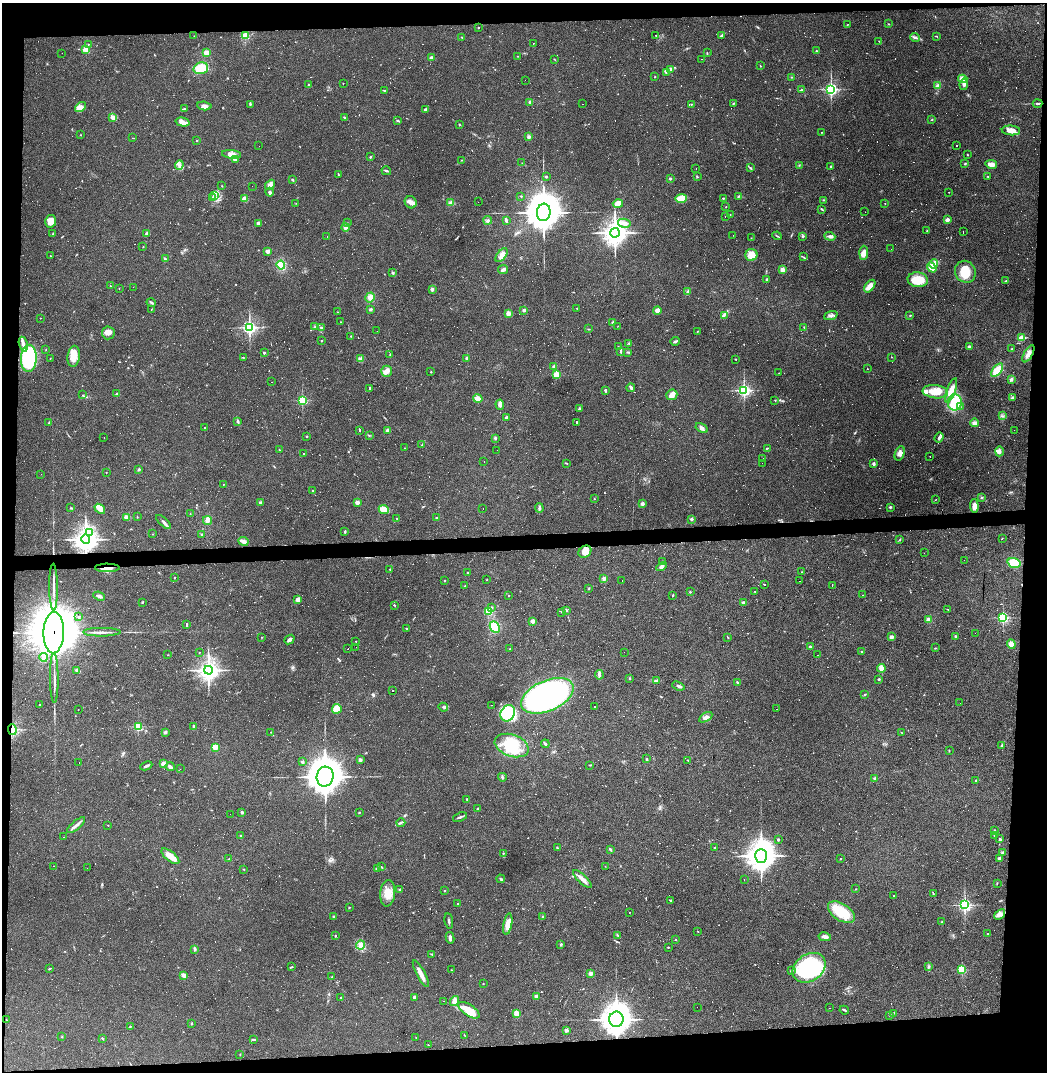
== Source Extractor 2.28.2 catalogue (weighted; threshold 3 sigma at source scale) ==
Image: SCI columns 33-4212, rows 1-4278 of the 4242 x 4278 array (HDU 1 of 3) = the unmasked area's bounding box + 8 px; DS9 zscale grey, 4 x 4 block average (1 PNG px = mean of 4 x 4 image px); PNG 1049 x 1074 px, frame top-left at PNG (2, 3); each listed source drawn as its Kron ellipse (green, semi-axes under 4 px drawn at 4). Shown black and unused: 9% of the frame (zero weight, under 3 of 4 exposures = <1% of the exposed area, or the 3 px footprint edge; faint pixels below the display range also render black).
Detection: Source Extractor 2.28.2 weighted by HDU 2 'WHT'. Background 0.0416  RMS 0.005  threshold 0.0224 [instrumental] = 3 sigma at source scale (4.5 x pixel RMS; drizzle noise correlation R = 1.50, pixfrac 1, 0.05/0.05 arcsec/px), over >= 5 px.
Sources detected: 1209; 29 too faint to see at this stretch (4 x 4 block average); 2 inside a brighter object's white glare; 434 cosmic-ray / hot-pixel residue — neither listed nor drawn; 11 coinciding with a brighter row at this scale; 27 inside a brighter listed object's ellipse — not listed separately; of the other 706, all 500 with FLUX_AUTO >= 0.977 (the completeness limit of this list) listed and drawn (206 fainter detections not listed), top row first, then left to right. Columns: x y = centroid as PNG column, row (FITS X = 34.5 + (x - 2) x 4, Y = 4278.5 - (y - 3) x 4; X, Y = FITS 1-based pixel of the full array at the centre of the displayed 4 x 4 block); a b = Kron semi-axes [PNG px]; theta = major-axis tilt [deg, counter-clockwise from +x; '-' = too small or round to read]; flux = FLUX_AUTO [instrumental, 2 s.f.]
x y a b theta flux
889 24 2 2 - 2
847 25 2 2 - 1.6
478 28 2 2 - 3.9
656 35 2 2 - 1.6
722 35 4 2 - 3.1
194 36 2 2 - 1.2
245 36 2 2 - 160
462 37 2 2 - 1.7
915 37 5 2 - 5.6
937 37 2 2 - 1.1
879 41 3 2 - 1.7
533 43 2 2 - 1.2
88 44 2 2 - 1.4
86 49 2 2 - 160
816 51 2 2 - 2.3
206 52 3 2 - 25
62 53 2 2 - 1.6
707 53 3 2 - 1.1
517 56 2 2 - 0.98
431 58 2 2 - 36
554 59 2 2 - 1.4
701 59 2 2 - 1.1
760 66 2 2 - 1.3
201 68 7 5 17 79
671 69 3 3 - 6.8
666 73 2 2 - 1.3
655 77 2 2 - 1.6
791 77 2 2 - 1.2
963 79 4 3 - 24
525 80 2 2 - 3.6
343 83 2 2 - 2.3
964 84 6 4 82 9.6
309 85 2 2 - 9.7
938 86 3 3 - 6.5
831 89 2 2 - 680
384 90 4 2 - 2.1
802 90 3 2 - 2.7
530 102 2 2 - 35
734 103 3 2 - 2.3
1038 103 5 2 - 6.6
250 104 3 2 - 3.3
582 104 2 2 - 1.8
691 104 2 2 - 1.6
204 106 7 3 -6 11
80 107 6 4 37 14
184 109 3 2 - 2.6
425 109 2 2 - 4.8
113 117 2 2 - 31
344 117 4 2 - 2.6
397 120 4 2 - 2.5
931 120 3 2 - 1.6
183 122 7 2 -15 11
459 125 2 2 - 2.1
1011 130 9 5 -4 28
822 132 2 2 - 1.3
81 135 2 2 - 1.1
528 137 3 3 - 6.1
133 138 3 2 - 1.2
197 140 2 2 - 4.6
957 145 2 2 - 150
259 146 2 2 - 3.7
231 154 9 4 -7 17
967 155 3 2 - 1.7
370 157 2 2 - 7.5
235 159 3 2 - 8.9
461 160 2 2 - 1.4
522 163 2 2 - 1
965 164 2 2 - 2.8
991 164 6 3 -10 22
179 165 4 3 - 9.1
799 165 2 2 - 1.7
750 167 3 2 - 2.8
831 167 3 2 - 5.3
696 168 2 2 - 4
386 171 5 2 - 4.6
338 174 3 2 - 1.8
546 176 2 2 - 11
697 176 3 2 - 2
988 176 2 2 - 4
670 178 2 2 - 16
292 180 2 2 - 4.3
270 185 6 3 49 14
222 186 3 2 - 1.3
252 186 2 2 - 1.9
270 192 4 3 - 5
949 192 2 2 - 1.1
214 195 3 3 - 7.9
521 196 2 2 - 5.3
739 196 4 2 - 2.9
212 198 4 2 - 4.2
681 198 5 4 - 39
723 198 4 2 - 3.4
244 199 2 2 - 91
824 200 2 2 - 1.8
411 202 6 5 - 14
478 202 2 2 - 1.1
296 203 2 2 - 1.2
451 203 4 3 - 13
618 204 5 4 - 21
885 204 2 2 - 1.1
726 207 2 2 - 0.99
822 209 3 2 - 2.5
544 212 9 7 82 8100
865 212 2 2 - 2.6
730 215 2 2 - 1.4
725 217 2 2 - 1.7
488 220 4 2 - 3.9
506 220 4 2 - 5.8
947 220 2 2 - 56
51 221 6 5 - 26
348 223 2 2 - 1.7
624 223 6 4 -13 14
258 224 3 3 - 11
345 227 4 3 - 5.7
927 231 2 2 - 1.9
963 232 2 2 - 71
146 233 3 2 - 3.5
615 233 5 4 - 2900
53 234 2 2 - 8.9
733 235 2 2 - 1.2
327 236 2 2 - 1.3
777 236 5 2 - 3
803 236 3 2 - 2.7
830 236 5 3 - 6.7
751 238 2 2 - 0.98
143 247 2 2 - 1.1
891 249 2 2 - 1.1
267 251 2 2 - 56
864 253 7 4 88 21
502 255 8 4 52 13
751 255 6 6 - 23
50 256 2 2 - 1
803 257 2 2 - 1.2
165 259 3 2 - 6
934 264 4 3 - 17
281 265 4 3 - 51
932 268 5 4 - 44
503 269 5 3 - 7.8
782 270 2 2 - 72
965 272 11 10 - 58
393 273 3 2 - 3.5
767 279 2 2 - 16
918 280 10 7 -4 69
1006 281 2 2 - 9.3
110 286 2 2 - 1.4
870 286 7 4 53 21
133 287 2 2 - 1.4
119 288 2 2 - 1.1
432 289 3 3 - 5.4
688 292 3 3 - 5
370 297 5 4 - 15
151 302 5 2 - 4.2
577 308 2 2 - 2
371 309 2 2 - 16
151 310 2 2 - 1
524 310 2 2 - 34
657 310 4 3 - 15
338 312 2 2 - 1.3
508 313 2 2 - 73
724 315 3 2 - 2.6
910 315 3 2 - 1.4
831 316 7 3 20 7.4
40 318 2 2 - 1.9
341 322 2 2 - 1.8
613 323 4 3 - 6.4
618 326 2 2 - 0.98
249 327 2 2 - 860
315 327 3 2 - 2.3
321 327 3 2 - 2.7
804 327 2 2 - 1.3
588 329 2 2 - 1.7
377 331 2 2 - 7.2
697 332 3 2 - 1.6
108 333 6 6 - 14
351 336 2 2 - 1.3
1021 338 2 2 - 110
322 341 2 2 - 1.5
675 341 4 2 - 5.4
629 343 3 2 - 2.9
23 344 8 3 -77 12
618 346 2 2 - 1.2
969 347 2 2 - 28
1012 349 2 2 - 1.3
46 350 2 2 - 1.2
621 352 4 2 - 3.2
628 352 3 2 - 2.3
264 353 2 2 - 3.6
1028 354 9 3 61 13
390 355 2 2 - 2.8
74 356 10 6 83 39
243 357 2 2 - 1.2
891 357 2 2 - 1.2
29 358 13 8 88 340
50 358 2 2 - 1.7
467 358 3 2 - 9.3
361 359 3 3 - 10
736 359 2 2 - 1.3
554 367 2 2 - 40
867 369 2 2 - 1.2
997 370 8 4 51 47
386 371 5 5 - 17
431 372 2 2 - 1.7
779 373 2 2 - 1.4
556 375 2 2 - 160
1011 379 3 2 - 9.8
272 382 2 2 - 1.8
369 388 3 2 - 120
631 388 4 2 - 6.6
605 390 3 2 - 4.2
744 390 2 2 - 680
951 390 13 4 70 29
935 392 13 6 -6 43
117 394 3 2 - 2.1
83 395 2 2 - 1.2
672 395 6 5 - 19
1013 397 3 2 - 5.4
478 399 5 3 - 17
302 400 2 2 - 360
775 400 2 2 - 1.1
955 402 8 7 - 110
500 405 5 4 - 11
960 407 2 2 - 2.5
579 409 3 2 - 4.3
1002 416 3 2 - 3.1
506 417 2 2 - 23
238 421 4 2 - 4
576 422 2 2 - 210
49 423 2 2 - 1.7
974 423 4 3 - 12
204 427 2 2 - 1.3
702 428 6 3 -30 9.6
359 430 2 2 - 110
387 430 2 2 - 44
1014 430 2 2 - 2
369 435 2 2 - 1.8
306 436 2 2 - 1.9
939 437 5 3 - 6.6
104 438 2 2 - 1
495 438 2 2 - 14
422 444 3 2 - 2.9
405 448 2 2 - 1.4
768 448 2 2 - 1.4
279 450 2 2 - 2.1
497 450 2 2 - 1.8
999 451 5 4 - 8.9
900 453 7 4 69 14
304 454 2 2 - 63
930 456 2 2 - 1.8
763 458 2 2 - 1.4
484 462 2 2 - 1.2
566 463 3 2 - 1.8
762 463 2 2 - 2
873 464 2 2 - 27
138 469 3 2 - 3.2
106 472 2 2 - 1.1
41 474 2 2 - 2.3
223 485 2 2 - 1.4
313 491 2 2 - 3.8
594 498 2 2 - 1.7
982 498 3 2 - 2.1
936 499 3 2 - 1.5
260 502 3 3 - 5.6
357 502 2 2 - 61
642 504 2 2 - 32
974 506 6 4 -86 16
890 507 2 2 - 14
70 508 2 2 - 1.3
539 508 5 3 - 4.8
100 509 6 4 -38 22
384 509 5 3 - 37
483 509 2 2 - 2.9
190 514 2 2 - 2.4
127 517 2 2 - 74
137 517 2 2 - 1.5
397 518 2 2 - 1.4
436 518 2 2 - 2
691 519 2 2 - 23
207 521 4 3 - 11
164 522 9 2 -43 9.2
90 532 2 2 - 2.1
345 532 3 2 - 2.7
153 534 2 2 - 1.4
202 534 2 2 - 3.9
1002 538 2 2 - 1.4
86 539 5 4 - 2500
900 540 2 2 - 2.1
243 541 5 2 - 21
585 552 7 5 39 28
924 553 2 2 - 1.4
964 560 2 2 - 1.8
662 562 2 2 - 6
1014 563 6 5 - 72
662 566 5 3 - 7.6
107 568 12 2 -1 17
390 569 2 2 - 1.1
468 572 3 2 - 2.5
802 572 2 2 - 1.1
175 578 2 2 - 1.1
604 578 2 2 - 47
444 580 2 2 - 2.3
487 580 2 2 - 1.2
622 580 2 2 - 4.8
799 581 2 2 - 5.6
765 584 2 2 - 2.3
832 585 2 2 - 63
465 586 2 2 - 1
54 587 23 2 -89 16
589 588 2 2 - 2
755 591 2 2 - 1.9
690 592 2 2 - 1.3
508 595 2 2 - 1.5
673 595 2 2 - 1.9
863 595 2 2 - 2.2
99 596 6 2 -22 8.2
298 600 4 3 - 18
142 602 2 2 - 3.3
744 603 4 3 - 5.4
395 605 3 2 - 2
492 607 2 2 - 2.5
948 609 2 2 - 0.98
566 610 2 2 - 3.2
488 611 2 2 - 260
561 612 2 2 - 1.8
79 617 2 2 - 12
1003 618 2 2 - 460
929 620 2 2 - 85
532 621 2 2 - 52
187 624 3 2 - 97
495 627 6 4 -64 63
407 629 2 2 - 1.8
102 632 19 2 0 14
54 633 21 10 88 23000
975 633 2 2 - 1
955 636 2 2 - 2.8
262 637 2 2 - 1.4
728 637 2 2 - 1.3
891 637 3 3 - 7.8
289 640 5 3 - 8.7
356 642 2 2 - 1.5
1011 644 5 4 - 17
356 647 2 2 - 1.2
810 647 3 2 - 3.7
348 648 2 2 - 16
935 648 2 2 - 1.6
510 649 2 2 - 2.2
200 652 2 2 - 1.3
624 652 2 2 - 0.99
862 652 2 2 - 1.5
168 655 2 2 - 1.1
817 655 2 2 - 1.1
44 657 4 3 - 6.5
881 668 4 3 - 23
76 670 3 2 - 3.5
208 670 4 4 - 1600
599 675 5 3 - 5.9
54 678 25 2 -89 17
629 678 2 2 - 2
879 679 2 2 - 11
656 681 4 2 - 3.4
738 683 4 2 - 4.3
678 686 6 2 -21 6.6
392 691 2 2 - 52
864 695 2 2 - 1.9
547 696 28 15 24 1300
960 703 2 2 - 3
40 704 3 2 - 1.6
492 705 2 2 - 0.99
443 707 5 2 - 3.8
594 707 2 2 - 8
337 709 5 4 - 41
777 709 2 2 - 1.7
78 710 2 2 - 1
508 713 8 7 - 110
706 717 7 3 32 11
138 726 2 2 - 280
194 726 3 2 - 2.5
12 730 5 3 - 73
165 732 3 3 - 5.8
271 732 2 2 - 1
901 732 3 2 - 1.2
545 744 4 3 - 4.7
1002 745 3 2 - 2.5
512 746 17 11 -19 98
215 747 2 2 - 130
949 751 2 2 - 2.3
647 759 2 2 - 2.3
360 760 3 2 - 6.7
688 760 2 2 - 1.1
79 762 2 2 - 1.1
302 762 2 2 - 19
163 764 2 2 - 71
590 765 3 2 - 1.6
146 766 6 2 24 6.1
170 766 4 3 - 7.1
180 769 2 2 - 1.7
325 777 10 8 79 5800
502 777 4 2 - 4.1
875 778 2 2 - 24
976 780 2 2 - 5.6
467 799 2 2 - 9.3
478 808 3 2 - 2.7
242 812 3 2 - 6
359 813 2 2 - 1.9
230 814 2 2 - 4.9
460 817 7 2 21 6.2
401 822 4 2 - 4.5
76 825 11 2 40 11
108 825 2 2 - 2.3
994 830 2 2 - 2
241 835 2 2 - 6.9
995 835 3 2 - 2.7
64 837 2 2 - 1.1
778 839 3 2 - 2
1000 839 2 2 - 6.9
714 847 2 2 - 5.3
557 848 3 2 - 2.3
610 849 3 2 - 5
1002 852 3 2 - 2.4
503 853 2 2 - 5.3
170 856 11 5 -40 30
761 856 7 6 - 3500
999 858 2 2 - 26
229 859 2 2 - 1.4
841 859 2 2 - 1.5
54 866 2 2 - 9.2
605 866 2 2 - 1.1
381 867 3 2 - 2
87 868 2 2 - 1.5
244 869 2 2 - 1.3
377 869 2 2 - 5.4
501 879 4 2 - 4
582 879 12 3 -44 18
744 880 2 2 - 1.1
997 883 2 2 - 1.9
855 889 2 2 - 1.7
399 890 2 2 - 2.1
444 891 2 2 - 1.6
388 893 13 7 85 39
933 893 3 2 - 1.9
894 896 2 2 - 2.2
670 900 3 2 - 2.2
457 904 2 2 - 2
965 905 2 2 - 650
349 907 2 2 - 1.8
629 912 2 2 - 0.99
841 912 15 8 -33 83
1000 914 6 4 41 11
333 916 2 2 - 3.2
542 917 2 2 - 2.6
449 921 8 2 -80 4.5
942 922 2 2 - 3.1
508 924 11 4 80 28
698 931 2 2 - 1.3
988 933 2 2 - 6.5
617 935 4 2 - 2.1
336 936 2 2 - 1.8
825 937 6 3 -10 10
450 938 6 2 -81 9.4
675 939 2 2 - 6.8
360 945 4 4 - 14
561 945 2 2 - 3.5
668 947 2 2 - 1.7
195 949 4 2 - 3.9
432 954 4 2 - 2.6
291 967 4 2 - 2.5
929 967 3 2 - 3.7
50 968 3 2 - 1.8
809 968 18 13 34 330
451 970 2 2 - 2.4
962 970 2 2 - 260
791 971 3 2 - 2.5
421 974 15 3 -62 26
591 974 2 2 - 56
184 975 4 2 - 22
332 977 2 2 - 4
483 984 2 2 - 1.6
536 996 2 2 - 36
341 997 3 2 - 2.2
414 997 2 2 - 5.3
443 1001 2 2 - 1.6
454 1001 5 3 - 23
697 1007 2 2 - 1.1
829 1008 2 2 - 4.4
469 1010 12 5 -34 45
844 1010 5 2 - 3.7
516 1013 3 3 - 22
893 1013 3 2 - 2.2
890 1015 2 2 - 1.1
616 1019 7 7 - 3300
7 1020 2 2 - 1.2
192 1023 3 2 - 2.7
130 1026 2 2 - 1.8
566 1030 2 2 - 33
464 1035 3 2 - 1.3
62 1037 2 2 - 1.4
416 1037 2 2 - 1.2
102 1038 2 2 - 2.7
253 1039 4 2 - 2.4
428 1045 2 2 - 1.1
240 1054 2 2 - 1.7
Overlapping masked pixels (flux is a lower limit): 6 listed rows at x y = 86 539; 585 552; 107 568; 54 633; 12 730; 616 1019
Diffuse or blended objects may show on this block-average render without a row.